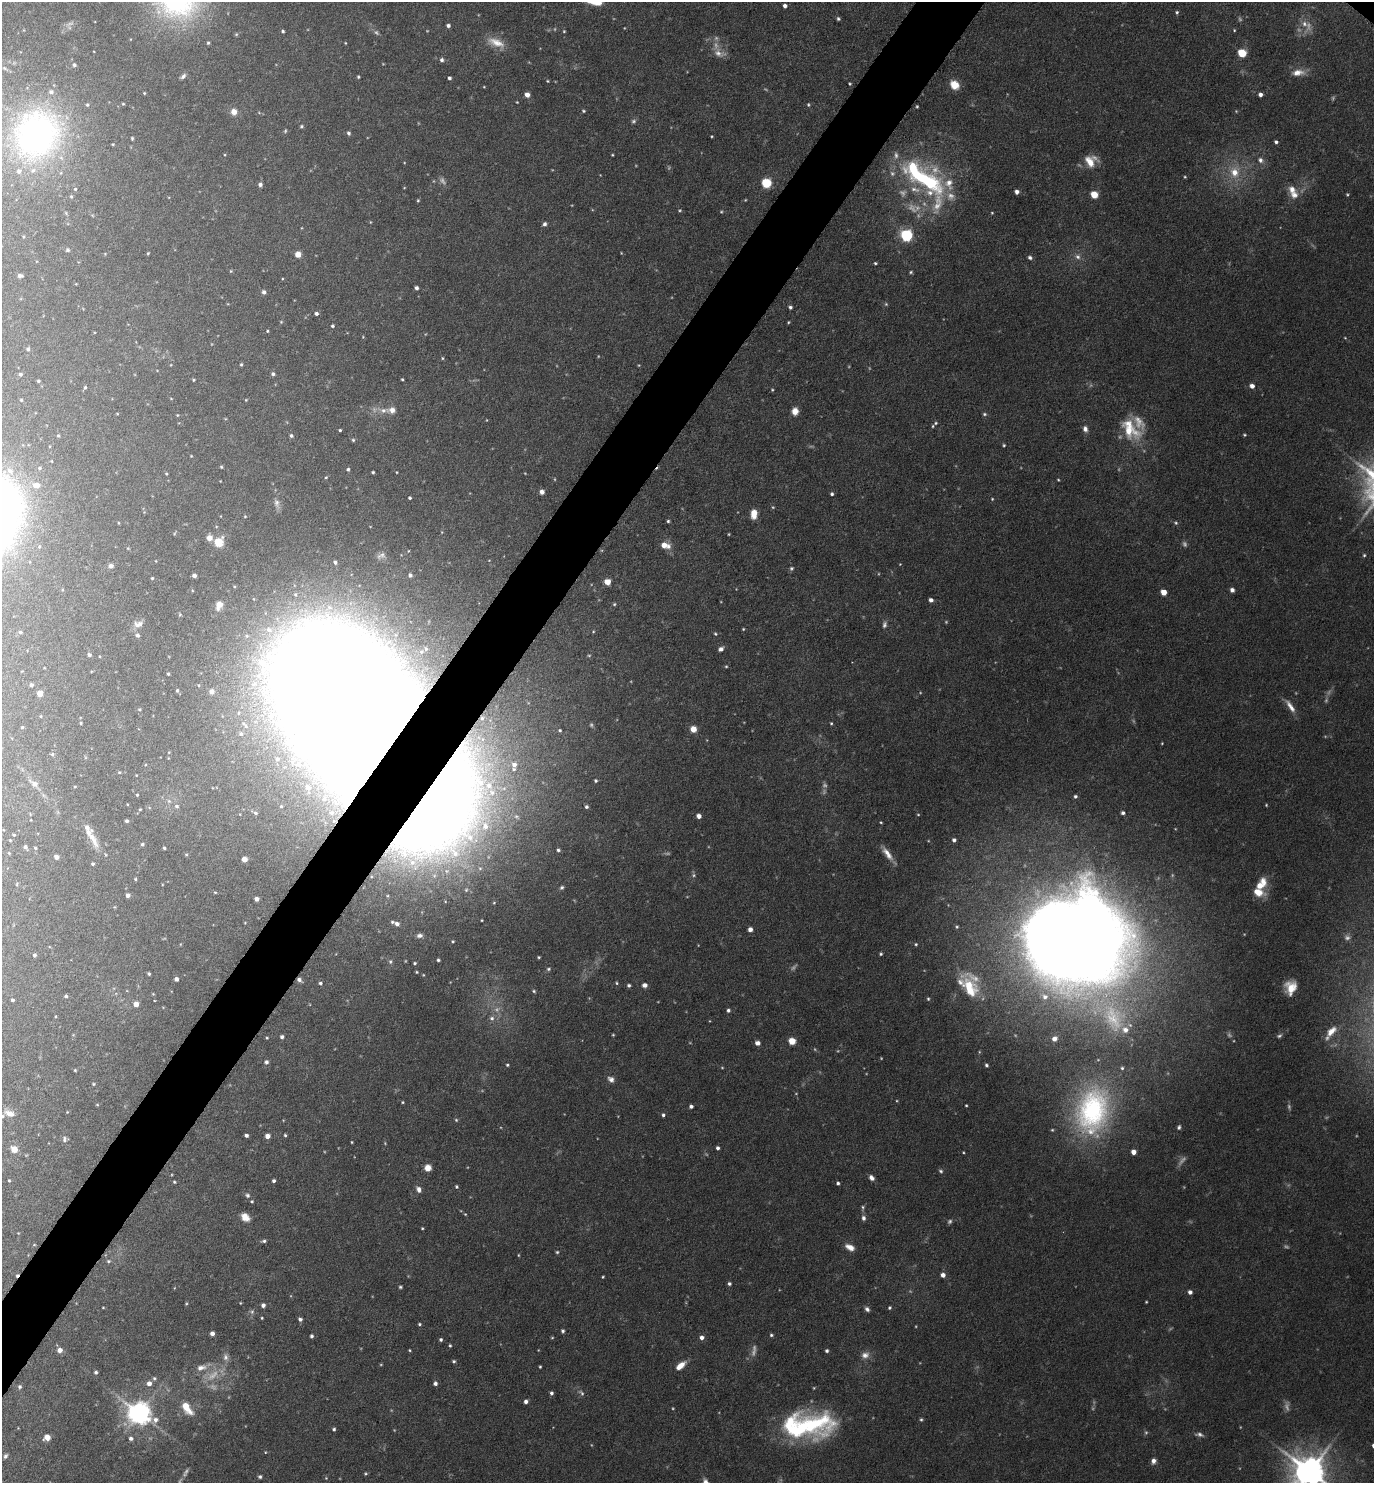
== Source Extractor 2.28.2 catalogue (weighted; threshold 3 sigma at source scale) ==
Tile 7 of 4 x 4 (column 3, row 2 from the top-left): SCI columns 3038-4409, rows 2965-4445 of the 5933 x 5928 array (HDU 1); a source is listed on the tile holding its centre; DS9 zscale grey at full resolution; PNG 1376 x 1485 px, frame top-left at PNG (2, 2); no overlay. Shown black and unused: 4% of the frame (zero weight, under 4 of 8 exposures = <1% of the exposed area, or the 3 px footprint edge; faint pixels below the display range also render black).
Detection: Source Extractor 2.28.2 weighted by HDU 2 'WHT'; one run over the whole footprint, this tile lists its part. Background 0.043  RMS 0.0022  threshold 0.00918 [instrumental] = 3 sigma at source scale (4.09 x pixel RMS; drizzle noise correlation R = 1.36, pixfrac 0.8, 0.05/0.05 arcsec/px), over >= 5 px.
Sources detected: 471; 65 too faint to see at this stretch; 4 inside a brighter object's white glare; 1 cosmic-ray / hot-pixel residue — not listed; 24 inside a brighter listed object's ellipse — not listed separately; the other 377 listed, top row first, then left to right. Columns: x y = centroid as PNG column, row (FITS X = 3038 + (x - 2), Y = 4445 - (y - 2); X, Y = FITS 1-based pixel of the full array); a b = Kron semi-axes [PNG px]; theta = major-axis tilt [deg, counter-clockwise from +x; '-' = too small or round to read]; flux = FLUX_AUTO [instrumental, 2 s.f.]
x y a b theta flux
598 3 9 5 28 1.1
785 6 4 4 - 0.79
1177 12 5 4 - 0.34
838 19 4 4 - 0.37
448 25 4 4 - 0.59
1308 26 18 8 86 1.8
1234 30 4 3 - 0.19
283 31 3 3 - 0.35
564 31 4 4 - 0.22
236 34 5 4 - 0.28
208 43 5 4 - 0.32
345 43 3 3 - 0.16
496 43 25 11 -23 3.3
719 53 17 10 -26 2
1242 53 5 5 - 10
442 60 5 5 - 0.57
74 65 6 5 - 0.54
4 68 7 5 -36 0.44
1298 72 17 8 6 2.2
183 76 8 4 40 0.58
358 77 4 3 - 0.29
449 78 4 3 - 0.51
547 81 4 3 - 0.2
850 84 3 3 - 0.22
954 85 9 7 -45 3.6
484 87 4 3 - 0.16
144 93 3 3 - 0.19
1260 94 4 4 - 0.78
527 95 4 4 - 1.7
123 104 4 3 - 0.21
808 105 5 4 - 0.27
917 106 3 2 - 0.23
583 111 5 4 - 0.3
234 112 6 6 - 1.9
633 121 6 6 - 0.49
301 126 4 4 - 0.35
348 133 5 5 - 0.46
37 134 60 54 57 60
712 136 3 3 - 0.19
132 138 3 3 - 0.24
1276 142 4 3 - 0.5
113 144 4 3 - 0.18
612 155 3 2 - 0.19
1260 160 8 6 -52 0.92
1090 161 15 14 - 3.6
1235 172 16 13 89 4.6
1185 177 4 4 - 0.22
927 181 54 26 -31 29
766 183 5 5 - 17
260 184 5 4 - 0.66
404 188 4 3 - 0.15
75 189 4 4 - 0.21
1017 192 4 4 - 0.84
1094 195 5 5 - 6.5
1294 195 12 10 29 1.9
71 197 4 3 - 0.25
418 200 5 4 - 0.27
680 210 5 4 - 0.26
992 213 3 3 - 0.19
370 222 5 3 - 0.17
544 224 5 4 - 0.6
906 235 6 5 - 36
68 250 5 5 - 0.36
148 253 3 3 - 0.21
298 254 5 5 - 2
1030 257 6 5 - 0.53
1078 257 8 7 - 1
875 263 4 3 - 0.28
231 271 5 5 - 0.22
911 272 5 4 - 0.3
20 276 6 4 -5 0.57
416 288 4 4 - 0.6
264 292 5 4 - 0.71
886 304 5 5 - 0.31
790 307 4 4 - 0.5
316 313 4 4 - 0.63
281 322 4 4 - 0.21
788 322 4 3 - 0.21
332 326 4 4 - 0.32
267 331 4 3 - 0.22
1345 338 4 3 - 0.17
28 349 5 4 - 0.41
442 358 4 4 - 0.23
241 364 4 3 - 0.29
20 374 4 4 - 0.43
273 374 5 4 - 0.49
402 379 3 2 - 0.24
193 380 3 3 - 0.3
38 381 3 3 - 0.31
1252 386 5 4 - 1.3
85 387 5 4 - 0.34
772 390 5 4 - 0.24
171 399 4 3 - 0.15
21 400 4 4 - 0.22
246 400 4 3 - 0.19
383 410 15 8 -9 2
795 411 7 6 - 2.1
117 414 4 3 - 0.18
984 414 6 4 -1 0.37
177 415 4 4 - 0.2
936 423 7 4 39 0.35
1085 429 8 6 -78 0.96
340 430 3 3 - 0.27
1130 430 33 19 -52 8.7
1244 435 4 3 - 0.25
58 436 4 4 - 0.27
291 436 5 5 - 0.43
353 440 5 5 - 0.32
1004 445 4 4 - 0.26
191 456 3 3 - 0.15
221 467 3 3 - 0.22
39 468 5 4 - 0.32
348 469 4 4 - 0.34
10 471 10 7 -40 1.3
373 472 3 3 - 0.28
397 472 3 2 - 0.15
166 473 4 3 - 0.21
326 477 4 3 - 0.21
36 485 9 6 -4 1.7
542 492 5 4 - 1.1
832 494 4 4 - 0.43
410 498 3 3 - 0.36
992 499 5 4 - 0.23
277 503 13 7 -73 0.96
754 514 8 6 88 3.1
245 516 3 3 - 0.16
668 521 3 3 - 0.34
1176 523 6 5 - 0.41
175 533 5 3 - 0.21
209 538 5 5 - 1.7
218 542 5 5 - 11
665 545 10 6 -11 2.6
381 555 13 8 21 0.92
1364 555 4 4 - 0.29
156 561 4 2 - 0.12
335 562 5 4 - 0.58
900 564 4 3 - 0.13
111 566 6 5 - 0.83
791 568 6 6 - 0.41
194 575 4 4 - 0.72
410 575 5 4 - 0.53
152 578 3 3 - 0.23
607 582 6 6 - 1.9
1232 590 4 4 - 0.95
1163 592 5 4 - 3.2
295 595 6 6 - 0.56
931 600 4 4 - 0.91
614 604 5 4 - 0.28
219 605 10 8 69 1.9
138 624 13 8 9 1.1
743 629 3 3 - 0.22
269 630 11 9 -50 2.3
20 632 5 4 - 0.39
593 632 5 4 - 0.22
715 634 5 4 - 0.29
137 635 4 4 - 0.56
247 636 7 6 - 0.66
426 649 8 6 -48 0.74
721 649 6 5 - 0.84
89 655 4 4 - 0.59
726 666 4 4 - 0.23
168 674 3 3 - 0.32
254 684 13 11 48 3
31 685 4 4 - 0.54
199 685 5 4 - 0.29
177 690 5 4 - 0.3
212 692 6 6 - 1.6
40 694 5 5 - 1.8
1290 706 20 6 -56 1.8
140 709 4 4 - 0.25
238 713 6 5 - 0.44
41 716 5 3 - 0.17
482 718 7 6 - 0.63
81 723 3 3 - 0.26
831 723 4 3 - 0.24
363 724 100 54 -51 4300
245 725 16 6 -46 1.3
22 727 3 3 - 0.24
693 729 6 5 - 2.5
560 730 3 3 - 0.29
241 734 7 6 - 0.71
1162 743 3 3 - 0.18
52 754 5 5 - 0.35
277 759 7 6 - 0.63
298 764 9 8 - 1.4
514 765 9 9 - 1.7
119 772 4 4 - 0.24
136 775 3 2 - 0.14
596 781 3 3 - 0.31
34 784 11 6 -34 1.4
75 787 5 3 - 0.19
307 787 6 5 - 0.53
137 795 3 3 - 0.26
1075 796 4 4 - 0.42
169 801 6 4 -44 0.4
1266 805 4 3 - 0.2
177 806 6 5 - 0.45
281 806 4 4 - 0.24
586 807 3 3 - 0.38
140 809 4 3 - 0.2
440 810 148 92 57 390
255 813 6 4 -5 0.4
331 813 3 2 - 0.25
1123 813 4 4 - 0.56
918 814 4 3 - 0.21
699 816 4 4 - 1.4
127 821 3 3 - 0.46
881 822 3 3 - 0.21
14 835 3 3 - 0.27
93 838 31 9 -68 2.9
10 840 4 3 - 0.17
954 840 4 4 - 0.64
142 844 3 3 - 0.39
25 847 5 4 - 0.52
35 848 4 3 - 0.26
164 848 3 3 - 0.33
558 850 3 3 - 0.39
9 853 4 3 - 0.18
186 854 5 3 - 0.19
887 854 19 7 -54 2.1
56 857 4 4 - 1.1
244 859 4 4 - 2.1
93 864 4 3 - 0.37
480 868 7 5 -67 0.52
694 875 6 5 - 0.41
135 879 4 3 - 0.23
17 884 5 3 - 0.2
1261 884 18 10 53 4
562 887 6 5 - 0.43
466 890 5 5 - 0.35
215 892 4 3 - 0.18
128 895 4 4 - 0.92
256 899 4 4 - 1.1
494 903 4 4 - 0.23
482 920 3 2 - 0.18
397 924 5 4 - 0.88
957 927 4 4 - 0.27
750 929 4 4 - 1.1
420 936 8 5 7 0.73
453 941 4 3 - 0.24
916 944 4 4 - 0.24
881 954 3 3 - 0.32
34 955 4 3 - 0.44
1074 955 85 50 -5 430
539 957 3 3 - 0.25
438 960 3 3 - 0.38
390 962 6 5 - 0.43
415 963 4 3 - 0.32
548 969 6 4 15 0.38
416 972 3 3 - 0.22
149 974 3 3 - 0.35
176 979 4 4 - 0.8
299 980 6 4 -39 0.77
320 983 5 4 - 0.42
617 983 4 4 - 0.27
629 985 4 4 - 0.41
645 985 5 4 - 1.2
1291 987 12 9 82 3.7
970 988 30 16 -60 6.9
534 991 5 4 - 0.31
153 994 4 4 - 0.19
66 996 4 3 - 0.37
928 999 5 4 - 0.27
12 1000 3 3 - 0.36
136 1004 4 4 - 1.9
728 1010 5 5 - 0.5
55 1016 4 3 - 0.18
492 1018 7 7 - 0.82
1113 1018 51 31 -65 21
1331 1031 16 8 48 2.3
613 1035 3 3 - 0.21
1279 1036 7 5 28 0.45
282 1037 4 4 - 0.65
267 1038 4 3 - 0.21
1054 1039 5 4 - 1
792 1041 5 4 - 5.8
757 1043 5 5 - 1.1
266 1062 6 6 - 0.61
507 1065 4 3 - 0.29
986 1065 4 3 - 0.4
75 1070 3 3 - 0.23
611 1079 9 6 -34 0.92
93 1084 4 3 - 0.25
403 1102 4 3 - 0.23
966 1105 3 2 - 0.21
691 1106 4 4 - 0.63
1092 1111 60 39 77 38
67 1112 3 3 - 0.16
9 1113 13 7 -23 1.8
663 1115 4 4 - 0.45
456 1120 5 4 - 0.28
1179 1127 6 5 - 0.46
246 1135 4 3 - 0.6
285 1135 3 3 - 0.3
267 1136 4 4 - 1.7
65 1139 7 7 - 0.63
352 1142 3 3 - 0.19
718 1148 4 3 - 0.6
14 1149 5 5 - 3.4
1133 1152 4 4 - 1.9
428 1168 5 5 - 2.8
941 1171 6 5 - 0.39
871 1178 6 5 - 0.92
9 1180 4 3 - 0.22
274 1181 3 3 - 0.51
174 1182 4 3 - 0.25
838 1183 4 3 - 0.43
456 1187 4 4 - 0.33
419 1189 8 6 -63 1
247 1195 7 6 - 0.53
252 1201 3 3 - 0.27
863 1207 7 5 76 0.41
245 1217 10 7 -42 2.1
863 1218 6 5 - 0.69
422 1228 3 2 - 0.21
18 1233 3 3 - 0.14
264 1241 6 4 12 0.45
34 1245 4 3 - 0.16
850 1247 11 6 -27 1.8
557 1252 4 4 - 0.28
518 1255 4 3 - 0.19
108 1261 6 5 - 0.38
943 1275 4 4 - 1.3
603 1277 3 2 - 0.22
729 1284 4 4 - 0.45
400 1287 4 4 - 0.31
174 1288 4 3 - 0.15
1190 1292 4 4 - 0.92
1146 1302 3 2 - 0.19
240 1303 3 2 - 0.15
263 1305 4 4 - 0.77
103 1307 3 2 - 0.16
889 1308 4 4 - 0.33
867 1309 6 5 - 0.68
252 1312 7 5 69 0.52
262 1318 3 2 - 0.22
300 1319 5 4 - 0.66
419 1324 4 3 - 0.31
563 1331 4 4 - 0.44
212 1333 4 4 - 0.93
771 1335 4 4 - 0.34
312 1336 5 4 - 0.45
552 1338 5 3 - 0.2
701 1338 5 5 - 0.97
441 1340 3 3 - 0.44
450 1345 4 3 - 0.28
60 1350 5 5 - 1.6
410 1350 3 2 - 0.21
827 1351 4 3 - 0.43
865 1355 11 9 12 1.5
225 1357 10 8 -79 1
454 1361 4 4 - 0.36
680 1366 11 6 39 2.5
201 1367 15 8 12 1.9
540 1367 3 3 - 0.25
96 1372 4 4 - 0.44
154 1378 6 5 - 0.42
149 1383 6 6 - 1.3
435 1383 5 4 - 0.77
20 1387 5 5 - 0.4
551 1393 5 4 - 0.52
526 1401 4 4 - 0.82
187 1408 18 9 -55 4.1
139 1413 8 7 - 210
921 1419 5 4 - 0.33
808 1425 58 26 3 34
334 1429 4 4 - 0.38
1199 1434 11 5 -9 0.74
47 1437 6 5 - 1.9
131 1438 6 5 - 0.66
265 1452 4 4 - 0.2
5 1456 7 5 62 0.53
1153 1461 7 6 - 1.1
1310 1472 11 10 - 500
365 1474 4 4 - 0.29
260 1477 5 5 - 0.44
326 1478 4 4 - 0.18
Overlapping masked pixels (flux is a lower limit): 4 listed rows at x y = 482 718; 363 724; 440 810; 299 980
Isophote crosses this tile's border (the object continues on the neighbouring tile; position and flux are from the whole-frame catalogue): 3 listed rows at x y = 598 3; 37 134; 1310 1472